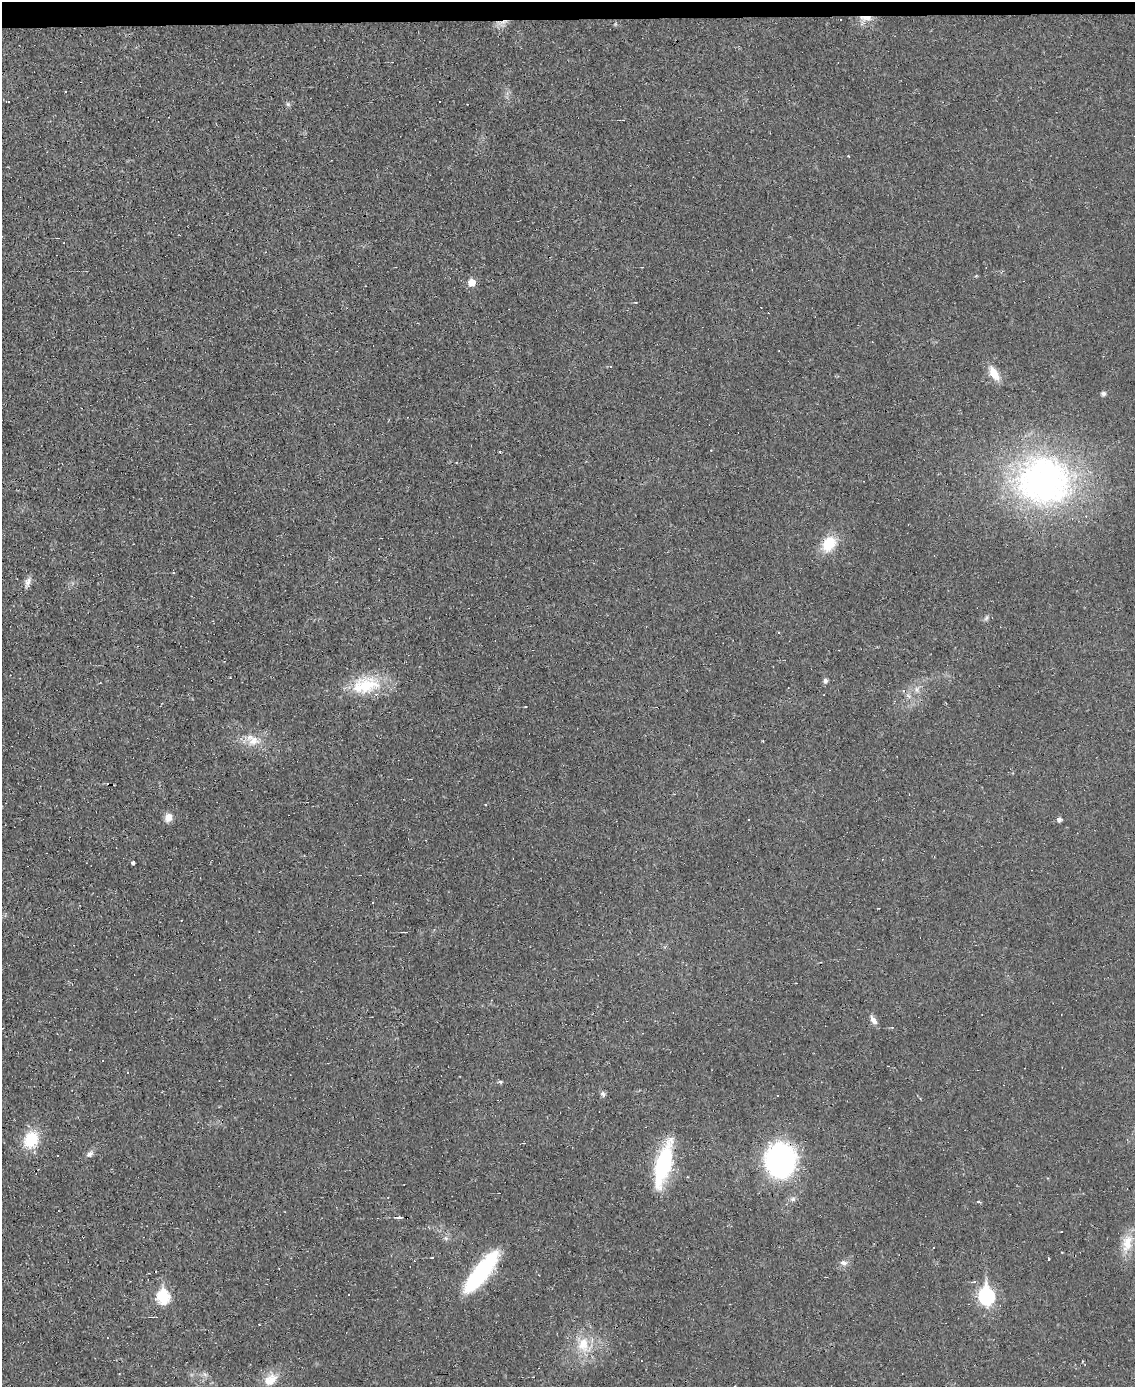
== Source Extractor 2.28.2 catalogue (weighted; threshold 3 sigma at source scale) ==
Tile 3 of 4 x 3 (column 3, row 1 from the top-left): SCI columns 2269-3401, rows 2897-4281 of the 4535 x 4512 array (HDU 1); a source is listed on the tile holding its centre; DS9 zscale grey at full resolution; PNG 1137 x 1389 px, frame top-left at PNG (2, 2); no overlay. Shown black and unused: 1% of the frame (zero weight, under 2 of 3 exposures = <1% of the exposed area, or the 3 px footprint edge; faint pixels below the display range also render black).
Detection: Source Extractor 2.28.2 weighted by HDU 2 'WHT'; one run over the whole footprint, this tile lists its part. Background 0.0242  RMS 0.0048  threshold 0.0214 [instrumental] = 3 sigma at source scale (4.5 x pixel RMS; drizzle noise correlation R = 1.50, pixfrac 1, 0.05/0.05 arcsec/px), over >= 5 px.
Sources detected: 75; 30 cosmic-ray / hot-pixel residue — not listed; the other 45 listed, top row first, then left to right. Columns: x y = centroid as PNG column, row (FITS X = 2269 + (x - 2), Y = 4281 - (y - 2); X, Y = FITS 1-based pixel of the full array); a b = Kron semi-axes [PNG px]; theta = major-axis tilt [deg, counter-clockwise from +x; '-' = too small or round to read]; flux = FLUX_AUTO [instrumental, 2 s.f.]
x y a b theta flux
866 18 19 7 -2 4.2
288 104 7 5 -45 0.93
848 156 3 2 - 0.41
471 282 6 6 - 6.5
610 366 4 3 - 0.56
994 373 18 9 -59 7.6
1103 394 6 6 - 1.2
711 450 3 3 - 0.34
1043 481 77 65 -9 160
829 544 17 13 51 15
28 582 15 6 68 2.4
986 618 8 5 59 1.2
778 632 3 2 - 0.4
825 681 7 6 - 1.4
365 685 39 23 12 23
917 689 9 8 - 2.5
525 707 3 2 - 0.31
253 741 19 13 -4 7.9
168 817 10 8 67 4
1059 819 5 5 - 1.7
133 863 4 3 - 1.4
405 932 5 2 - 0.51
874 1020 11 6 -45 2.7
500 1082 5 4 - 0.88
603 1094 8 6 -53 1.3
31 1140 18 14 66 18
524 1143 3 2 - 0.34
90 1154 10 7 37 2
780 1160 24 22 -88 120
663 1164 40 13 75 52
793 1199 8 6 16 1.5
979 1201 5 4 - 0.73
399 1217 9 3 4 0.99
1062 1231 3 3 - 0.68
446 1238 7 6 - 1.3
1127 1244 21 14 71 9
432 1258 3 2 - 0.33
1049 1260 3 3 - 3.3
843 1262 8 6 -14 2.3
480 1273 49 14 52 49
163 1296 8 7 - 50
986 1296 9 7 -82 100
583 1345 29 20 -53 16
205 1374 8 5 -31 1.4
270 1379 21 15 41 7.9
Overlapping masked pixels (flux is a lower limit): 2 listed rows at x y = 866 18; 1043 481